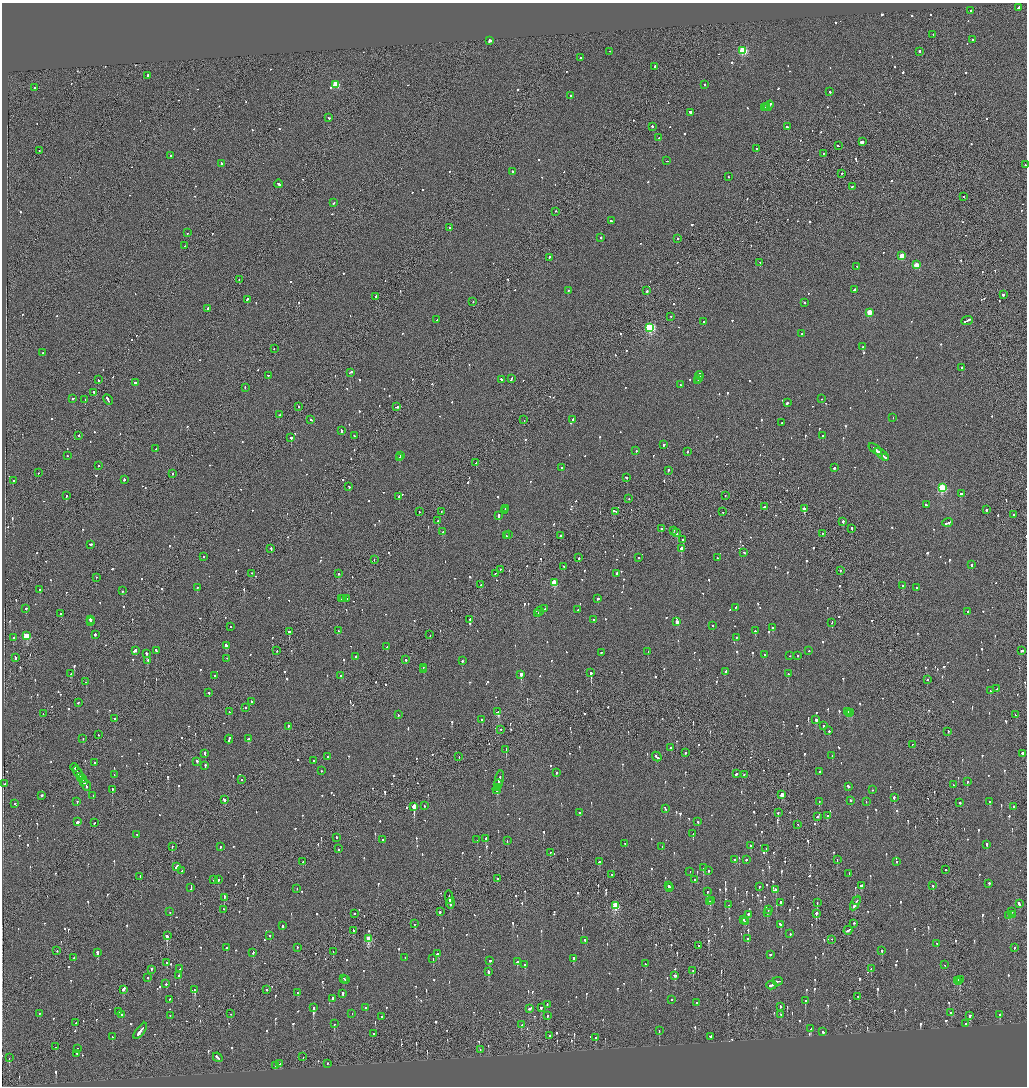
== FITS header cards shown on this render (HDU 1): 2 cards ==
NAXIS1  =                 2050
NAXIS2  =                 2168

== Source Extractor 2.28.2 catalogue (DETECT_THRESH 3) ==
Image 2050 x 2168 px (HDU 1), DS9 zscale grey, zoomed out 1/2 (1 PNG px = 2 x 2 image px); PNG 1029 x 1088 px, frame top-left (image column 2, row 2168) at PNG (2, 3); each listed source drawn as its Kron ellipse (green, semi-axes under 4 px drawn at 4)
Background -0.101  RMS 0.068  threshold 0.204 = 3 sigma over >= 5 px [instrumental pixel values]
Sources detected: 1348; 60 cannot appear on this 1/2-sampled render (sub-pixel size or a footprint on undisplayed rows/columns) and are neither listed nor drawn; of the other 1288, the 500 brightest by FLUX_AUTO listed and drawn (788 fainter detections omitted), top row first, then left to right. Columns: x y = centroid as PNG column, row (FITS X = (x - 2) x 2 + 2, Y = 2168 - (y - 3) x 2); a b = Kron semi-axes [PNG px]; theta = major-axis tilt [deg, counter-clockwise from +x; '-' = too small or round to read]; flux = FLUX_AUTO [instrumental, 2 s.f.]
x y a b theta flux
1019 8 4 2 - 290
970 11 2 2 - 150
933 35 2 2 - 260
972 40 2 2 - 260
490 41 3 2 - 92
743 51 3 3 - 1100
609 52 2 1 - 150
919 52 3 2 - 200
580 58 2 2 - 130
655 67 2 2 - 590
148 76 2 2 - 310
336 85 3 3 - 570
705 85 2 2 - 210
34 88 2 2 - 250
830 93 2 2 - 110
570 96 2 2 - 100
769 106 6 2 56 510
767 107 3 2 - 380
764 108 2 2 - 180
691 113 3 2 - 570
329 118 3 2 - 140
652 127 2 2 - 560
787 127 3 2 - 170
659 138 2 2 - 930
862 142 3 2 - 410
838 146 3 2 - 140
756 149 2 1 - 94
39 151 2 1 - 120
823 154 2 1 - 150
170 156 2 2 - 470
667 161 3 1 - 880
221 164 2 2 - 390
1025 165 2 2 - 420
512 172 2 2 - 520
842 174 3 2 - 220
729 177 2 2 - 170
279 184 4 2 - 1000
852 187 2 1 - 190
964 197 2 1 - 190
333 203 2 2 - 110
556 212 2 1 - 140
611 221 3 2 - 660
450 228 2 2 - 100
187 233 2 2 - 92
600 238 3 2 - 130
678 239 2 2 - 120
185 246 2 2 - 130
902 256 3 3 - 390
549 258 2 1 - 220
760 263 2 1 - 110
916 265 3 3 - 310
857 267 2 2 - 87
239 280 2 2 - 130
855 290 3 2 - 230
569 291 2 2 - 120
647 291 2 2 - 290
1003 295 2 2 - 240
376 297 2 2 - 740
247 300 3 2 - 140
473 302 2 2 - 100
805 303 2 2 - 94
207 309 3 2 - 370
869 313 3 3 - 350
670 317 2 1 - 250
437 320 2 2 - 250
967 321 6 2 24 520
704 322 2 2 - 190
650 328 4 3 - 1700
802 334 2 2 - 96
863 347 3 2 - 1300
274 349 2 1 - 97
43 353 2 2 - 130
962 368 2 2 - 130
351 373 3 2 - 140
268 376 2 2 - 180
699 376 4 2 - 250
511 379 3 2 - 110
698 379 3 2 - 220
98 380 2 2 - 200
501 380 2 2 - 280
698 381 2 2 - 150
135 383 3 2 - 140
681 385 3 2 - 130
245 388 2 2 - 100
94 393 2 2 - 92
73 399 3 2 - 160
822 399 2 1 - 110
85 400 2 2 - 120
108 400 5 2 - 340
787 403 2 2 - 370
299 407 2 2 - 210
396 407 4 2 - 200
279 415 2 1 - 88
893 418 2 2 - 200
311 420 3 2 - 400
524 420 2 1 - 120
573 420 2 2 - 110
781 423 2 2 - 100
341 431 3 2 - 200
79 436 2 2 - 130
354 436 2 2 - 150
822 436 2 2 - 140
291 438 2 2 - 580
664 445 2 2 - 150
156 449 2 2 - 110
875 449 7 2 -40 290
636 451 2 2 - 94
687 452 2 2 - 110
878 452 2 1 - 110
882 455 8 1 -39 520
67 456 2 2 - 91
401 456 2 2 - 310
399 458 2 2 - 170
885 458 3 2 - 160
476 463 2 2 - 380
98 466 2 2 - 260
562 468 2 2 - 160
834 468 2 2 - 240
668 471 2 2 - 160
38 473 2 1 - 180
172 474 2 1 - 120
626 478 3 2 - 130
124 480 3 2 - 170
13 481 2 2 - 460
349 487 2 2 - 90
942 488 3 3 - 1300
961 494 3 2 - 170
66 496 2 2 - 140
725 496 2 2 - 140
399 497 2 2 - 220
629 499 2 1 - 150
926 505 2 2 - 120
765 507 2 2 - 180
506 509 2 2 - 170
804 509 3 2 - 190
986 510 2 2 - 120
504 511 3 2 - 360
419 512 2 1 - 130
441 512 2 1 - 88
615 512 3 2 - 140
723 512 2 2 - 90
1014 515 2 2 - 330
498 516 2 2 - 690
438 521 2 2 - 99
843 522 2 2 - 290
948 523 5 2 - 270
661 529 2 2 - 180
852 529 2 2 - 200
673 531 2 2 - 100
443 532 2 2 - 110
677 533 3 2 - 210
822 534 2 1 - 90
508 535 2 1 - 280
506 536 2 1 - 120
560 536 2 2 - 130
683 540 2 2 - 320
90 545 3 2 - 200
271 549 3 1 - 260
681 549 2 2 - 2700
744 553 3 2 - 160
203 557 2 2 - 90
579 558 2 2 - 89
638 558 2 2 - 94
717 558 2 2 - 170
374 560 2 1 - 91
971 565 2 2 - 350
564 567 2 2 - 140
500 570 2 2 - 110
840 571 2 2 - 130
252 574 2 1 - 170
339 574 2 2 - 330
495 574 2 1 - 150
617 574 2 2 - 210
96 578 2 2 - 110
554 583 3 3 - 570
481 585 2 2 - 190
903 586 2 2 - 140
197 588 2 2 - 96
917 588 2 2 - 420
40 590 2 2 - 220
122 591 2 2 - 120
342 599 2 1 - 210
343 599 2 2 - 98
347 599 2 1 - 100
598 599 2 2 - 270
736 608 3 2 - 190
26 609 2 2 - 350
545 609 2 1 - 100
578 610 2 2 - 100
540 612 4 2 - 230
968 612 2 2 - 150
61 614 2 2 - 91
538 614 4 2 - 300
90 620 2 2 - 900
470 620 2 1 - 630
594 620 2 2 - 340
90 622 3 2 - 950
677 622 3 3 - 200
832 623 3 2 - 210
713 626 2 2 - 130
230 627 2 2 - 160
772 628 2 2 - 180
338 631 2 2 - 92
755 631 2 2 - 680
289 632 2 1 - 710
95 635 2 2 - 320
430 635 2 1 - 140
27 636 3 3 - 630
13 638 2 2 - 330
736 638 2 2 - 100
226 646 3 2 - 460
387 647 2 2 - 220
135 651 4 2 - 400
156 651 3 2 - 170
277 651 2 1 - 130
809 651 2 2 - 99
1021 651 2 2 - 570
648 652 2 2 - 130
601 653 2 2 - 140
147 654 2 2 - 380
764 655 2 2 - 110
789 656 2 2 - 110
797 656 2 2 - 92
356 657 2 2 - 860
15 658 3 2 - 190
227 659 2 1 - 100
405 660 2 2 - 270
148 661 2 2 - 130
462 661 2 2 - 250
423 668 2 1 - 260
424 670 2 2 - 270
725 672 4 2 - 260
591 673 2 2 - 1500
71 674 3 2 - 260
788 674 2 2 - 110
521 675 2 2 - 1300
214 676 2 2 - 140
341 676 3 2 - 120
927 680 2 2 - 160
86 682 2 2 - 110
997 689 2 2 - 90
990 691 2 2 - 88
209 693 2 2 - 150
251 702 2 2 - 89
78 703 2 2 - 150
246 708 2 2 - 240
229 712 2 2 - 94
498 712 4 2 - 860
848 712 2 2 - 200
851 713 3 2 - 170
43 714 2 2 - 99
849 714 2 2 - 99
398 715 2 2 - 92
1016 715 2 2 - 120
115 719 3 2 - 710
482 720 2 2 - 250
816 720 3 2 - 350
823 726 2 2 - 190
288 727 2 2 - 93
501 730 2 2 - 100
829 731 2 2 - 250
948 732 2 2 - 160
98 735 2 2 - 92
83 739 2 2 - 160
229 739 4 2 - 1000
248 739 4 2 - 240
912 745 2 1 - 390
671 748 2 2 - 92
506 750 2 1 - 270
685 753 2 2 - 290
205 754 3 2 - 280
1022 754 2 2 - 1100
832 756 2 2 - 130
328 757 2 2 - 92
459 757 2 1 - 110
657 757 5 2 - 400
314 761 2 2 - 170
197 762 2 2 - 290
95 763 2 2 - 94
205 766 3 2 - 190
74 768 4 2 - 260
321 771 2 2 - 120
819 772 2 2 - 350
78 773 7 2 -55 640
556 773 2 2 - 100
736 774 3 2 - 430
114 775 2 1 - 180
744 775 2 1 - 130
80 777 3 1 - 250
82 779 3 1 - 200
241 780 2 1 - 89
499 780 9 2 77 440
83 782 3 2 - 190
967 782 2 2 - 220
5 784 2 2 - 150
86 785 6 2 -59 270
498 785 5 1 - 260
953 785 2 2 - 89
848 787 2 2 - 210
497 788 2 2 - 220
112 790 2 2 - 230
497 790 4 2 - 470
872 790 2 2 - 88
782 795 3 2 - 120
41 796 2 2 - 130
93 796 2 2 - 150
894 798 2 2 - 420
224 800 3 2 - 290
851 801 2 1 - 370
77 802 2 2 - 160
819 802 2 2 - 140
866 802 2 2 - 180
990 802 2 2 - 360
960 803 2 2 - 110
15 804 2 2 - 160
424 806 2 2 - 130
414 807 3 2 - 8400
1014 807 3 2 - 120
666 809 3 2 - 300
579 813 3 2 - 360
778 813 2 1 - 370
827 816 2 2 - 90
817 817 2 2 - 250
77 822 3 2 - 330
698 822 2 2 - 120
94 823 2 2 - 95
798 825 2 1 - 190
693 834 2 2 - 91
137 835 2 2 - 93
336 838 2 1 - 87
486 839 2 2 - 430
383 840 2 2 - 140
477 840 2 1 - 230
507 841 2 2 - 100
625 844 2 2 - 120
987 845 2 2 - 350
750 846 2 2 - 94
172 847 2 2 - 110
220 847 2 2 - 93
662 847 2 1 - 110
339 849 2 2 - 130
766 849 2 2 - 100
550 853 2 2 - 110
734 860 2 2 - 94
746 860 2 2 - 210
837 860 2 1 - 140
303 862 2 2 - 110
599 862 2 2 - 480
897 862 2 2 - 180
177 867 4 2 - 590
703 868 2 2 - 130
946 870 2 2 - 120
182 871 2 2 - 170
708 871 2 2 - 140
690 872 2 1 - 110
849 874 2 2 - 91
612 875 2 1 - 180
140 877 3 1 - 220
497 879 2 2 - 120
214 880 2 2 - 210
218 880 2 2 - 570
694 880 2 2 - 100
989 884 2 2 - 320
668 886 2 2 - 220
861 886 2 2 - 120
933 886 2 2 - 220
759 887 2 2 - 140
191 888 4 2 - 220
669 888 3 2 - 250
297 889 2 1 - 150
776 890 2 2 - 3200
707 892 2 1 - 110
224 898 3 1 - 500
449 898 6 1 -79 1100
712 901 2 1 - 98
856 901 4 1 - 230
710 902 3 2 - 290
781 903 2 2 - 500
817 903 2 2 - 210
450 904 5 2 - 900
855 904 8 2 61 560
1019 904 3 2 - 330
729 905 2 2 - 210
616 906 3 3 - 930
223 910 2 1 - 120
768 910 2 2 - 96
170 912 2 2 - 250
440 912 2 2 - 320
1011 912 3 2 - 240
767 913 2 2 - 99
355 914 2 2 - 130
816 914 2 2 - 260
748 915 2 2 - 240
1012 915 3 2 - 170
1009 916 3 2 - 110
744 920 2 2 - 140
745 922 2 1 - 200
415 924 2 2 - 88
853 924 2 2 - 400
780 925 3 2 - 150
282 926 2 2 - 210
353 931 3 2 - 150
848 931 4 2 - 200
790 934 2 2 - 130
167 936 3 2 - 630
270 936 2 2 - 100
369 939 4 3 - 410
748 939 2 2 - 120
831 940 2 1 - 110
585 941 3 2 - 200
937 944 2 2 - 97
699 946 2 2 - 120
226 948 2 2 - 200
297 948 2 2 - 90
1014 948 2 2 - 110
57 951 2 2 - 100
882 951 2 2 - 200
333 952 2 1 - 94
97 953 2 2 - 2200
253 953 2 2 - 110
438 954 3 2 - 290
770 955 2 2 - 180
74 958 2 2 - 93
405 958 2 2 - 87
433 959 2 2 - 88
573 959 4 2 - 150
490 961 2 2 - 420
517 962 2 2 - 120
167 963 2 2 - 120
645 964 2 2 - 250
525 965 2 2 - 330
945 965 2 2 - 110
180 969 2 2 - 150
871 969 2 2 - 96
151 970 2 1 - 220
693 971 2 2 - 110
489 972 3 2 - 380
179 976 3 2 - 110
675 976 3 2 - 120
148 978 2 2 - 120
344 979 2 2 - 120
345 980 2 2 - 110
960 980 2 1 - 410
957 981 2 1 - 470
778 982 5 2 - 260
959 982 3 2 - 140
166 984 2 2 - 230
771 985 5 2 - 350
123 990 4 2 - 410
194 990 4 2 - 250
266 990 2 2 - 170
297 993 2 2 - 90
343 994 3 2 - 240
858 997 2 2 - 110
333 999 3 2 - 240
170 1000 3 2 - 220
672 1000 2 2 - 130
805 1001 2 2 - 320
697 1003 2 2 - 230
547 1005 2 2 - 150
780 1007 2 2 - 250
313 1008 2 2 - 1800
365 1008 2 2 - 150
541 1008 2 2 - 150
530 1009 4 2 - 160
118 1012 2 2 - 94
951 1013 2 2 - 100
39 1014 2 2 - 120
230 1014 2 1 - 93
352 1014 2 2 - 110
121 1015 2 2 - 180
781 1015 2 2 - 98
999 1015 2 2 - 280
170 1016 2 2 - 90
547 1016 2 2 - 160
969 1016 2 2 - 430
382 1017 2 2 - 110
76 1023 3 2 - 90
334 1024 2 2 - 110
966 1024 2 1 - 480
522 1025 2 2 - 130
811 1029 2 2 - 620
140 1031 9 2 52 900
659 1031 2 2 - 99
823 1032 2 2 - 150
374 1034 2 1 - 120
549 1036 2 2 - 190
112 1037 2 2 - 120
711 1037 3 2 - 300
596 1038 2 2 - 510
55 1047 2 1 - 130
77 1049 2 2 - 95
480 1050 2 1 - 100
77 1053 3 2 - 140
303 1057 2 2 - 150
9 1058 2 1 - 110
218 1058 5 2 - 310
280 1064 2 2 - 140
327 1064 2 1 - 130
275 1066 2 1 - 490
At the frame edge (FLAGS 8, measured only in part): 1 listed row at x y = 1025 165
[788 fainter detections neither listed nor drawn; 60 sub-pixel or undisplayed-footprint detections neither listed nor drawn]